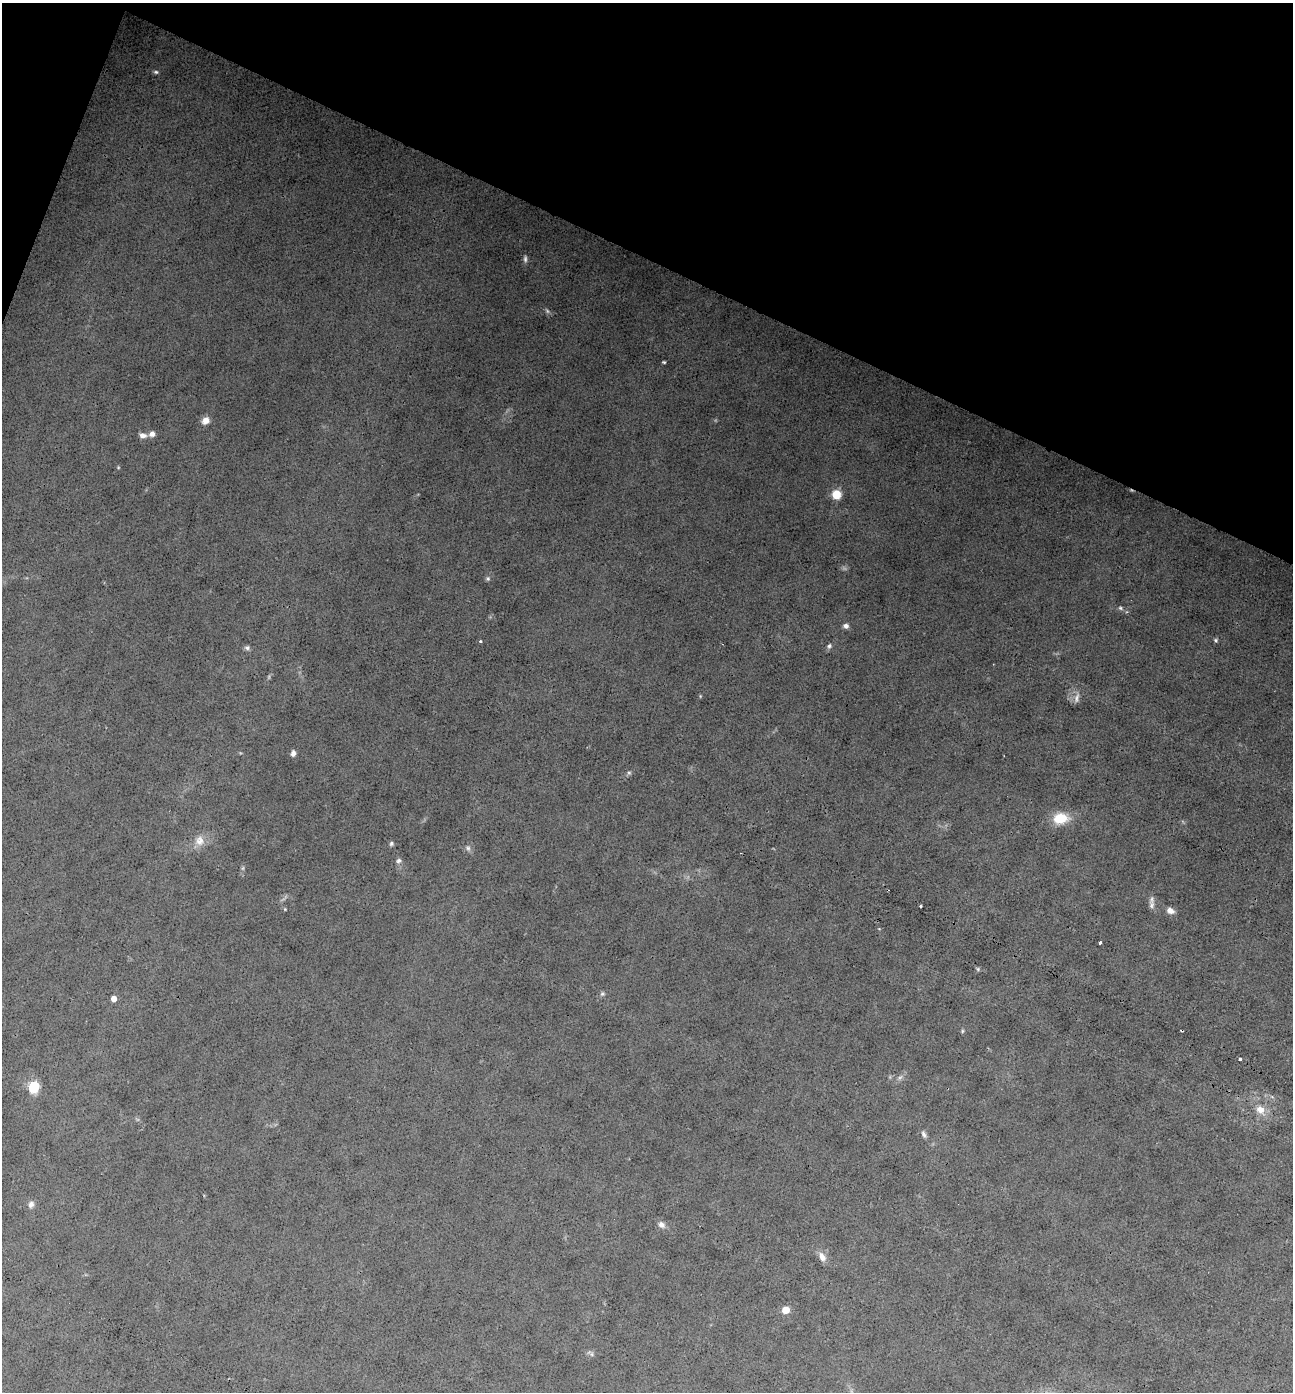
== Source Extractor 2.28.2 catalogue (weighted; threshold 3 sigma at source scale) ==
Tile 2 of 4 x 4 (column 2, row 1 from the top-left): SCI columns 1564-2854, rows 4172-5561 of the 5574 x 5562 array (HDU 1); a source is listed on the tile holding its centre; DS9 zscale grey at full resolution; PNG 1295 x 1394 px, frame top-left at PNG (2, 3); no overlay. Shown black and unused: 20% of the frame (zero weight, under 3 of 4 exposures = <1% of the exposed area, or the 3 px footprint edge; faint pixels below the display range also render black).
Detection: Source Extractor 2.28.2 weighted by HDU 2 'WHT'; one run over the whole footprint, this tile lists its part. Background 0.0533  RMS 0.0068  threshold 0.0304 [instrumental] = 3 sigma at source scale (4.5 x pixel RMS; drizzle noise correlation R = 1.50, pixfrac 1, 0.05/0.05 arcsec/px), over >= 5 px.
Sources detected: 41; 3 too faint to see at this stretch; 1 cosmic-ray / hot-pixel residue — not listed; the other 37 listed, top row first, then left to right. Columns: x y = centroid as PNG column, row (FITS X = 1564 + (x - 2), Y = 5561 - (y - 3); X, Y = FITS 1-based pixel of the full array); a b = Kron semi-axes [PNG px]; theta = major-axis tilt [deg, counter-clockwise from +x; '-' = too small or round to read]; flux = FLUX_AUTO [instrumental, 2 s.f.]
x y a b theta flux
156 72 6 5 - 1.2
525 259 9 5 -85 1.7
664 362 3 3 - 0.76
206 420 9 8 - 4.7
152 434 8 7 - 3
143 435 9 6 -10 3.2
836 494 6 5 - 32
488 579 6 5 - 1.2
1120 608 7 5 -28 1.4
846 626 6 6 - 2.5
1216 640 5 5 - 1
481 641 3 3 - 1.3
829 646 7 6 - 1.5
247 648 7 6 - 1.6
1077 698 14 6 73 3
293 753 7 5 84 2.5
1060 818 18 13 7 16
200 841 15 12 -82 6.5
391 844 6 5 - 1.3
468 848 7 6 - 1.7
398 861 7 6 - 1.6
1151 905 11 7 85 2.8
920 906 3 3 - 1.5
1170 911 9 6 -25 4
1100 942 3 3 - 4.2
602 994 6 5 - 1.2
114 999 5 5 - 5.3
962 1031 6 4 89 0.81
1240 1059 3 3 - 4.7
33 1087 6 6 - 59
1260 1110 11 10 - 6.6
924 1134 10 5 -66 2.1
31 1204 9 7 65 2.8
661 1225 10 8 -41 3
822 1257 12 7 -59 4.5
786 1310 5 5 - 17
592 1354 6 4 -89 1.2